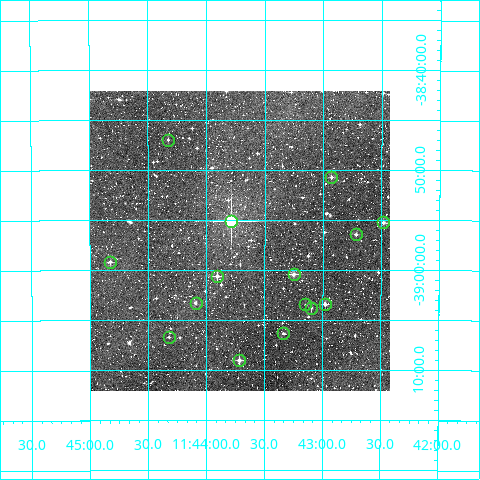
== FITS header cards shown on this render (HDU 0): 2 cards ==
NAXIS1  =                  300
NAXIS2  =                  300

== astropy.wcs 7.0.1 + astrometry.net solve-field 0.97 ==
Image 300 x 300 px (HDU 0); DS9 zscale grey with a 90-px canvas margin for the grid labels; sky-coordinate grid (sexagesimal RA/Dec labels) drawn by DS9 from the SOLVED WCS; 15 Tycho-2 reference stars matched to detected sources circled (green)
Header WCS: RA---TAN/DEC--TAN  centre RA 11:43:43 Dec -38:57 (175.93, -38.95 deg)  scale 6 arcsec/px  FOV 30.0' x 30.0'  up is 0 deg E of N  parity normal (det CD < 0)
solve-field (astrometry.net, Tycho-2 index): VERIFIED the header's WCS against the Tycho-2 star catalogue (verified at 2 index scales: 7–15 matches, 0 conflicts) and refined it, rather than solving blind
Solved WCS: RA---TAN-SIP/DEC--TAN-SIP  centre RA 11:43:43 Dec -38:57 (175.93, -38.95 deg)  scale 6 arcsec/px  FOV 30.0' x 30.0'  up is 0 deg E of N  parity normal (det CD < 0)
The solver's refit moves the header's centre by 2 arcsec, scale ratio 1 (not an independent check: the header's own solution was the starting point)
Tycho-2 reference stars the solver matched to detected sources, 15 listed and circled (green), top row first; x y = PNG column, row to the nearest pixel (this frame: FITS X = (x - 90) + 1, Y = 300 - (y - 91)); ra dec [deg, ICRS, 3 dp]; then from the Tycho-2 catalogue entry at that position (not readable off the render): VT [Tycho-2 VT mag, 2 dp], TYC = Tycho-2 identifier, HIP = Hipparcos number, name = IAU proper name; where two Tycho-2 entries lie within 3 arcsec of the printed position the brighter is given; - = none
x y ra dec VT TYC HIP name
168 140 176.081 -38.783 12.32 7741-309-1 - -
331 177 175.732 -38.846 11.60 7741-365-1 - -
231 221 175.947 -38.920 7.68 7741-946-1 57201 -
383 222 175.620 -38.921 10.82 7741-758-1 - -
356 234 175.679 -38.941 11.66 7741-876-1 - -
110 262 176.206 -38.987 11.68 7741-885-1 - -
294 274 175.812 -39.007 10.69 7741-846-1 - -
217 276 175.976 -39.010 11.28 7741-895-1 - -
196 303 176.023 -39.055 11.61 7741-1195-1 - -
305 304 175.787 -39.058 12.60 7741-1205-1 - -
325 304 175.745 -39.057 11.74 7741-1342-1 - -
311 308 175.774 -39.063 12.10 7741-1252-1 - -
283 333 175.834 -39.106 12.09 7741-1055-1 - -
169 337 176.081 -39.112 12.39 7741-581-1 - -
239 360 175.929 -39.151 11.23 7741-924-1 - -